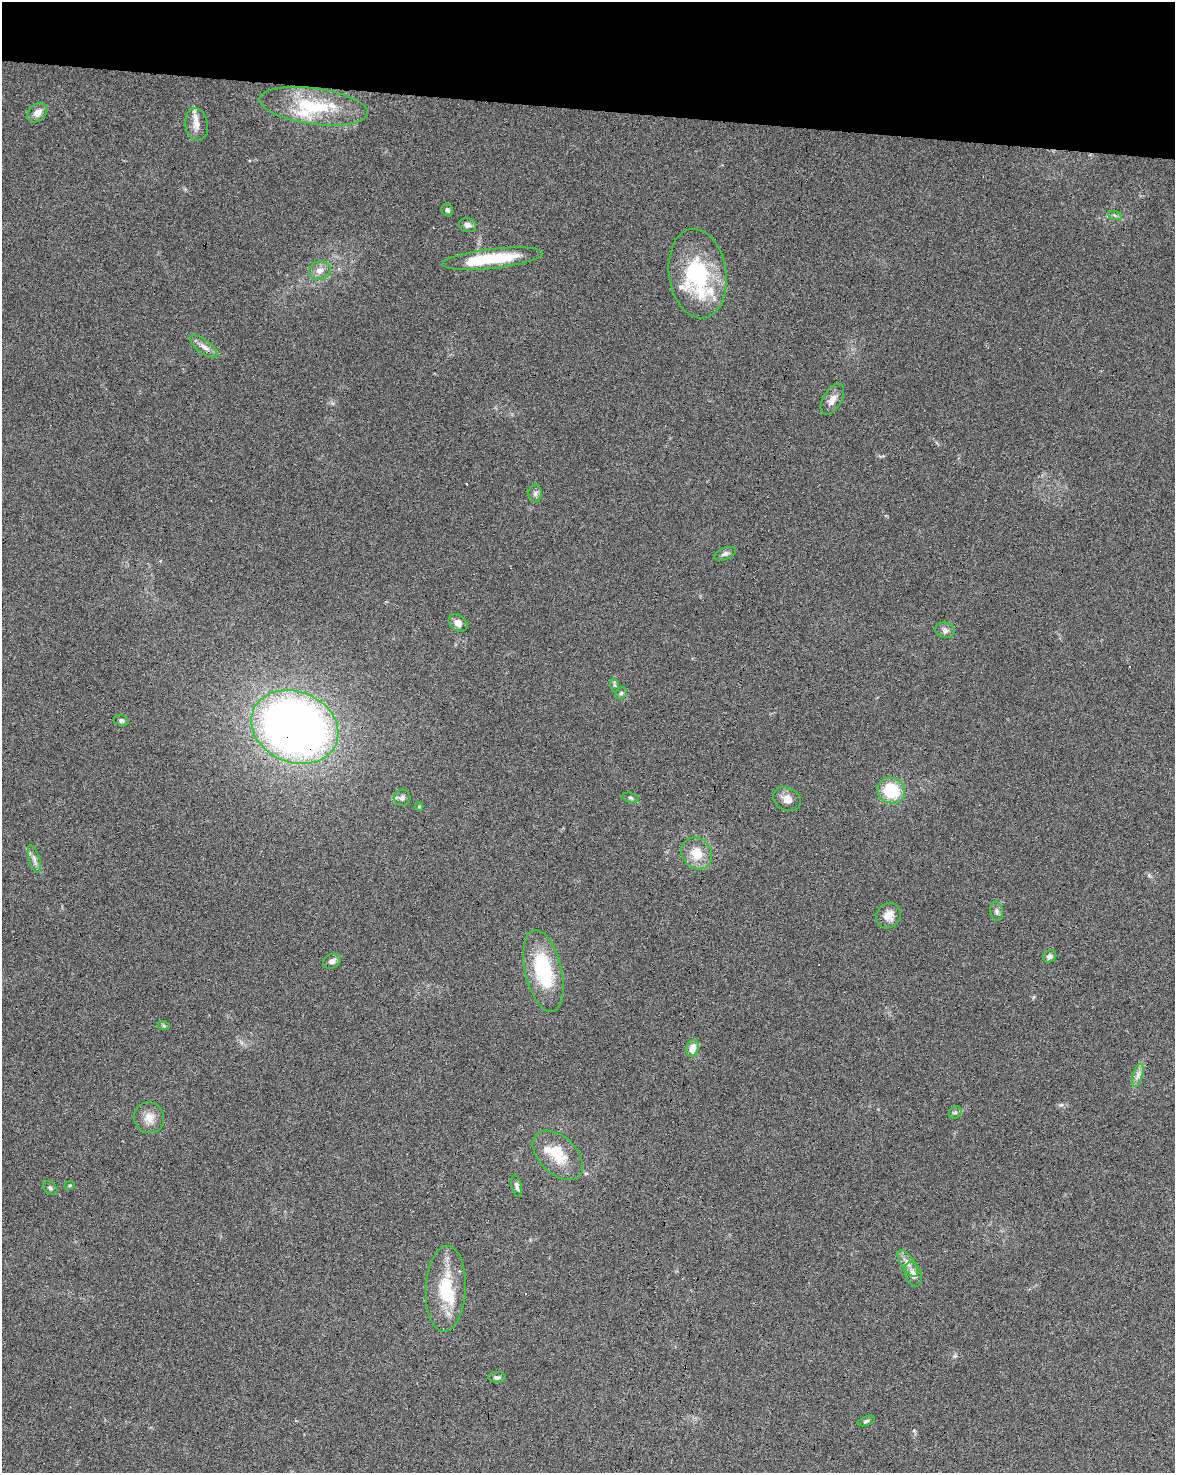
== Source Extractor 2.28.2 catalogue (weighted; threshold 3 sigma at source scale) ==
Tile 2 of 4 x 3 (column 2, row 1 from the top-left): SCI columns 1181-2353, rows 3224-4694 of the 4700 x 4920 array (HDU 1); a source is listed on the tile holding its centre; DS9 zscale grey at full resolution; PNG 1177 x 1475 px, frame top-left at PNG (2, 2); each listed source drawn as its Kron ellipse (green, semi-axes under 4 px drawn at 4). Shown black and unused: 7% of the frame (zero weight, under 3 of 6 exposures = <1% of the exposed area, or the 3 px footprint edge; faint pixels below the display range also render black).
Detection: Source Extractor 2.28.2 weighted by HDU 2 'WHT'; one run over the whole footprint, this tile lists its part. Background 0.0445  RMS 0.0036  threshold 0.0148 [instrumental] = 3 sigma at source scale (4.09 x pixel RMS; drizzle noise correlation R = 1.36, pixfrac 0.8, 0.0396/0.0396 arcsec/px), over >= 5 px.
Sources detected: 60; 1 inside a brighter object's white glare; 6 cosmic-ray / hot-pixel residue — neither listed nor drawn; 8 inside a brighter listed object's ellipse — not listed separately; the other 45 listed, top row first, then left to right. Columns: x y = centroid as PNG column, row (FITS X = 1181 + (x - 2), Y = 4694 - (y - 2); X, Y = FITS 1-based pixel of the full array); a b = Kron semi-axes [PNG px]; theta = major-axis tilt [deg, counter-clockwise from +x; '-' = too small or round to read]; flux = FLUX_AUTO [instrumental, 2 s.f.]
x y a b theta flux
314 106 55 18 -8 21
37 113 11 8 43 2.7
197 124 16 11 -80 2.9
447 210 6 5 - 0.77
1115 216 7 4 -21 0.62
467 225 9 7 -17 1.4
493 259 50 10 6 19
320 271 11 9 21 2.4
698 274 45 28 -82 29
204 347 16 6 -37 2.2
832 399 17 9 60 2.7
535 493 9 6 87 0.99
725 554 11 6 21 1.1
458 623 10 7 -39 2
945 630 10 7 -14 1.3
614 685 7 4 -70 0.6
621 693 6 5 - 0.57
121 721 7 5 -12 0.82
295 727 45 35 -23 260
891 791 14 12 -20 14
402 798 8 8 - 1.1
631 798 8 4 -13 0.65
787 799 14 11 -28 2.8
419 806 4 3 - 0.28
697 853 17 14 -53 6.6
34 859 14 5 -74 1.5
996 912 9 6 -80 0.96
888 915 13 11 51 3.3
1050 956 7 5 32 1.1
332 961 9 7 23 1.3
543 971 41 18 -77 23
164 1026 6 4 -19 0.43
693 1048 8 6 71 3.2
1138 1075 12 5 75 1.6
955 1112 7 5 44 0.72
149 1118 16 15 - 3.9
558 1155 30 18 -43 9
70 1185 5 3 - 0.36
517 1186 11 5 -77 1
50 1188 8 5 -37 0.73
908 1263 15 6 -56 2.2
913 1275 12 8 -69 2.2
446 1289 43 20 87 16
497 1377 9 5 -1 0.92
866 1421 9 4 19 0.66
Overlapping masked pixels (flux is a lower limit): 1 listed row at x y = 295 727